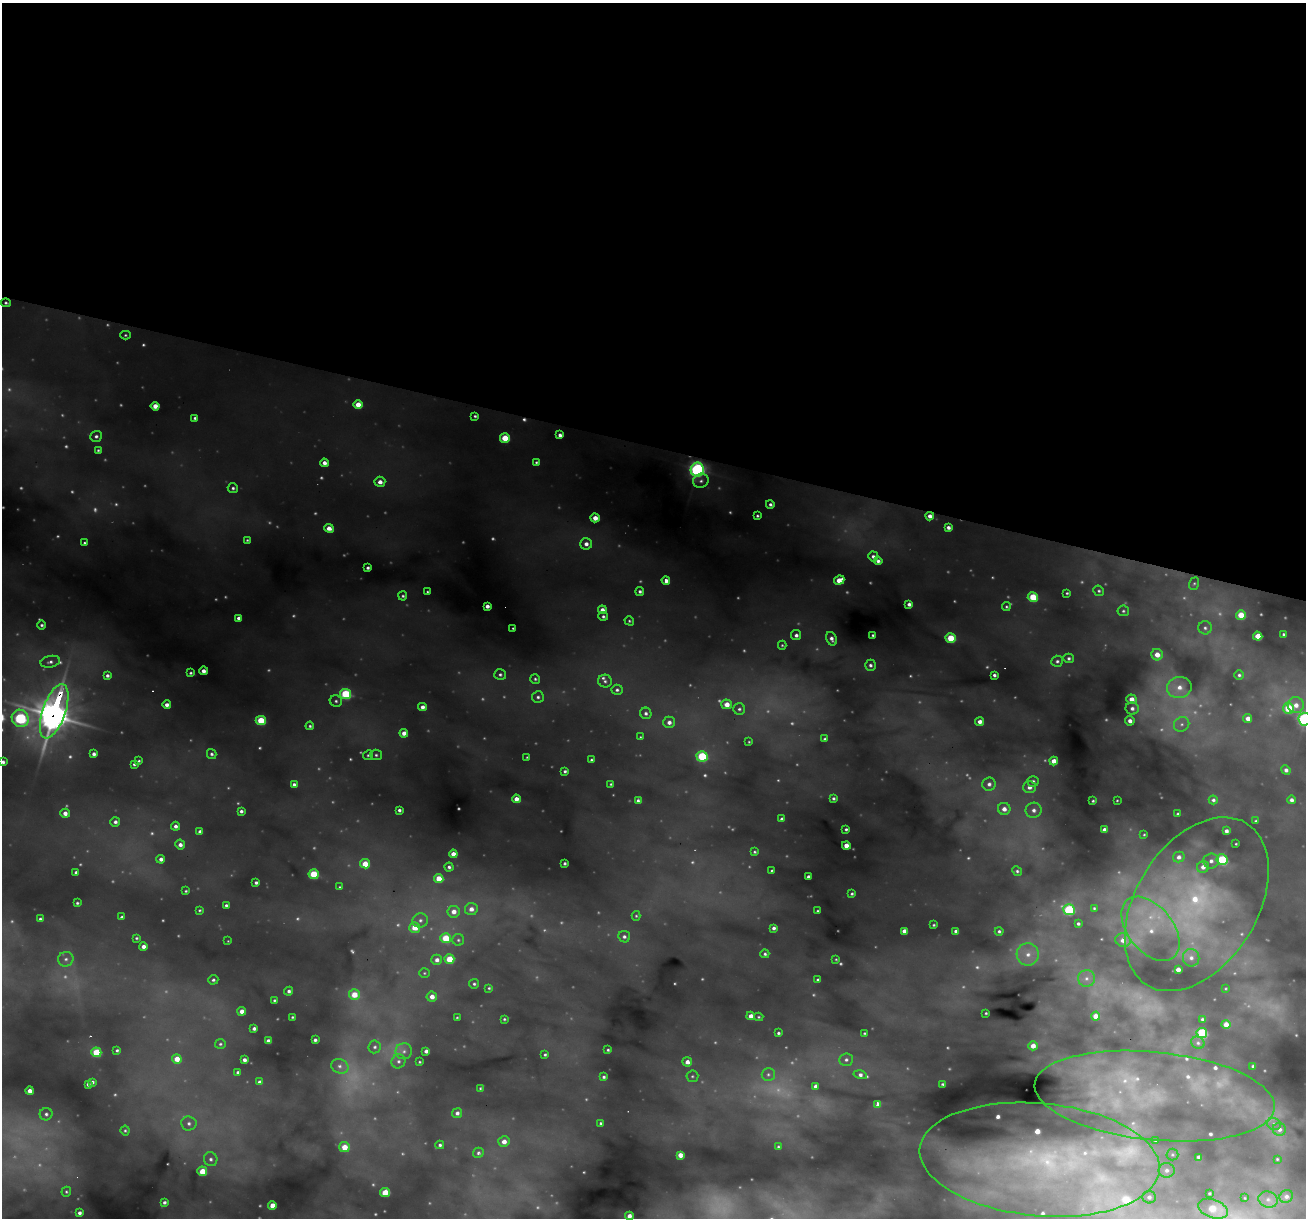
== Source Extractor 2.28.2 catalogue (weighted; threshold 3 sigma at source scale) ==
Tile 3 of 4 x 4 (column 3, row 1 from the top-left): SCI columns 2611-3914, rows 3774-4989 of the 5219 x 5239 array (HDU 1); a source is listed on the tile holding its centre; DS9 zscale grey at full resolution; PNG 1308 x 1220 px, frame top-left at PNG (2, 3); each listed source drawn as its Kron ellipse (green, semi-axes under 4 px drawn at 4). Shown black and unused: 37% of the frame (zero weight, under 3 of 6 exposures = <1% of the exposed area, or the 3 px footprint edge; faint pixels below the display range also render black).
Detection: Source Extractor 2.28.2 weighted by HDU 2 'WHT'; one run over the whole footprint, this tile lists its part. Background 0.291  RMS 0.046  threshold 0.189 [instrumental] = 3 sigma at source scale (4.09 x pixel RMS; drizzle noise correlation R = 1.36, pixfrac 0.8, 0.05/0.05 arcsec/px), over >= 5 px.
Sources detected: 430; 121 too faint to see at this stretch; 5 cosmic-ray / hot-pixel residue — neither listed nor drawn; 16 inside a brighter listed object's ellipse — not listed separately; the other 288 listed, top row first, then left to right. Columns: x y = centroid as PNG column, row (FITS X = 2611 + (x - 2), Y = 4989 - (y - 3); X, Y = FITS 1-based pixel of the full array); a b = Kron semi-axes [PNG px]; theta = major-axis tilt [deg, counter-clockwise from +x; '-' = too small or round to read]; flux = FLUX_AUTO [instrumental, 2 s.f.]
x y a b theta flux
6 303 5 3 - 9.7
125 335 5 4 - 7.3
358 404 5 4 - 72
155 406 4 4 - 53
475 416 4 3 - 8.9
195 418 4 4 - 12
560 435 4 4 - 20
96 436 6 5 - 15
505 438 5 4 - 150
98 450 4 4 - 7.7
536 462 4 4 - 8
324 463 4 4 - 29
697 469 7 6 - 1400
701 481 8 7 - 19
380 482 5 5 - 34
233 488 5 5 - 13
770 504 4 4 - 14
757 516 3 3 - 8.3
930 516 4 4 - 28
595 518 4 4 - 55
329 528 5 4 - 41
948 528 4 4 - 21
247 540 3 3 - 6
85 543 4 4 - 10
586 544 6 5 - 30
873 556 5 5 - 17
878 561 4 4 - 18
368 568 3 3 - 12
839 580 5 4 - 70
666 581 4 4 - 34
1194 584 6 5 - 7.7
640 591 4 4 - 13
1099 591 5 5 - 9.5
427 592 3 3 - 5.4
1067 593 3 3 - 6.6
403 596 4 4 - 9.2
1033 597 5 5 - 190
909 604 4 4 - 20
487 606 4 4 - 25
1006 607 4 4 - 7.7
602 610 4 4 - 33
1123 611 6 5 - 9.5
1241 615 5 4 - 130
603 616 5 4 - 12
239 618 4 4 - 19
629 621 5 4 - 7.4
41 625 4 4 - 12
513 628 3 2 - 4.6
1205 628 7 6 - 14
1284 634 3 3 - 7.9
796 635 5 5 - 18
873 635 3 3 - 8.5
1258 636 4 4 - 100
951 638 5 5 - 170
832 639 7 5 -63 22
782 645 4 4 - 6.2
1157 655 6 5 - 57
1069 658 5 4 - 13
1057 661 6 5 - 14
50 662 10 6 12 18
870 665 5 5 - 15
203 671 4 4 - 30
191 673 4 4 - 8.3
107 675 4 3 - 13
500 675 6 5 - 12
994 675 4 3 - 13
1239 675 5 4 - 11
535 679 5 4 - 9.1
605 681 7 6 - 13
1179 688 12 10 10 60
617 690 5 5 - 14
346 694 5 5 - 380
538 697 6 6 - 14
1131 699 5 5 - 53
336 701 6 5 - 12
727 704 5 5 - 60
167 705 4 4 - 24
1296 705 8 8 - 45
422 707 4 4 - 28
1132 708 6 6 - 23
1289 708 6 5 - 240
739 709 6 6 - 12
54 711 28 11 71 11000
646 713 6 5 - 15
20 718 9 8 - 710
1248 718 4 4 - 36
1305 719 6 6 - 1100
261 720 5 4 - 180
1130 721 5 4 - 27
669 722 6 5 - 28
980 722 4 4 - 32
1182 724 8 7 - 19
310 726 4 4 - 8.5
404 733 4 4 - 44
640 737 4 3 - 4.9
825 739 4 4 - 8.5
749 742 3 3 - 5.1
94 754 4 4 - 20
212 754 5 4 - 12
368 755 5 4 - 8.3
376 755 6 5 - 11
702 756 5 5 - 350
527 757 3 3 - 4.8
591 760 4 3 - 9.7
139 761 3 3 - 6.6
1054 761 4 4 - 51
3 762 4 4 - 16
134 764 4 3 - 12
1286 770 5 4 - 20
565 771 4 3 - 12
1033 781 5 5 - 14
294 784 4 4 - 14
611 784 3 3 - 6.5
989 784 7 6 - 24
1029 787 6 6 - 30
833 798 3 3 - 10
516 799 4 4 - 39
638 800 4 3 - 13
1117 800 3 2 - 4.1
1213 800 4 4 - 12
1291 800 4 4 - 20
1093 801 3 3 - 6.2
1004 809 6 6 - 38
399 810 4 3 - 13
1034 810 8 7 - 27
241 811 4 3 - 13
65 813 4 4 - 34
1178 814 3 3 - 5.5
782 819 4 4 - 14
1256 821 3 3 - 6.8
115 822 5 4 - 18
175 826 4 4 - 19
846 829 3 3 - 8
1104 830 4 4 - 24
200 831 4 3 - 16
1226 831 4 4 - 22
1144 835 3 2 - 4.1
1236 844 3 2 - 4.6
180 845 5 5 - 26
846 846 4 4 - 54
755 852 3 3 - 7
453 854 4 4 - 45
1179 857 6 5 - 25
161 859 4 4 - 23
1222 860 5 5 - 390
1211 861 8 7 - 23
565 863 3 3 - 9.9
365 864 5 4 - 110
449 867 4 4 - 14
1203 867 6 5 - 34
772 871 3 3 - 5.8
1017 871 5 4 - 10
76 872 4 3 - 14
314 874 5 5 - 200
808 877 4 3 - 18
439 878 4 4 - 92
256 883 4 3 - 14
340 887 4 3 - 5.9
186 891 3 3 - 6.6
852 894 3 3 - 8.9
77 903 3 3 - 7.8
1197 904 95 61 58 1100
226 905 4 3 - 11
1094 908 3 3 - 6.8
471 909 6 6 - 40
200 910 4 3 - 6.6
1069 910 6 5 - 460
818 911 3 3 - 6
454 912 6 6 - 46
636 916 5 4 - 7
122 917 3 3 - 8.1
40 919 4 3 - 12
420 920 8 7 - 19
1078 924 4 3 - 10
934 925 3 2 - 5.7
415 927 5 5 - 91
774 928 4 4 - 15
1150 929 37 22 -51 260
904 931 4 4 - 34
956 931 4 3 - 21
999 931 4 4 - 11
624 937 6 5 - 15
136 938 3 3 - 7.1
446 938 5 5 - 180
458 940 6 5 - 9.8
1123 940 8 7 - 49
228 941 3 3 - 3.8
143 946 4 4 - 30
765 954 4 4 - 11
1028 954 11 11 - 56
1191 958 9 8 - 29
66 959 8 7 - 19
449 959 5 4 - 140
836 959 3 3 - 4.7
437 960 5 5 - 28
1178 969 4 4 - 34
424 973 5 4 - 6.7
1086 978 8 8 - 24
213 980 5 4 - 12
818 980 4 3 - 9.4
474 984 5 4 - 9.3
489 988 4 4 - 6.9
1226 989 3 3 - 4.2
289 991 4 4 - 17
354 995 5 5 - 100
432 997 5 5 - 39
274 1000 4 3 - 7.3
242 1011 4 4 - 38
986 1013 3 3 - 6.8
751 1016 4 4 - 40
1095 1016 4 4 - 57
292 1017 3 3 - 5.8
457 1017 3 2 - 4.6
759 1017 4 3 - 6.2
504 1019 3 3 - 6.2
1202 1019 3 3 - 8.4
1226 1024 4 4 - 56
254 1028 4 3 - 17
778 1033 3 3 - 8.7
864 1033 3 3 - 6
1202 1033 5 5 - 360
315 1040 4 3 - 11
268 1041 4 4 - 31
1198 1043 7 6 - 12
220 1044 5 5 - 8.6
1033 1046 5 4 - 52
375 1047 6 6 - 13
117 1050 4 3 - 8.5
608 1050 3 3 - 7.4
404 1051 8 8 - 23
426 1051 4 4 - 19
96 1052 5 5 - 190
545 1055 4 4 - 8.7
177 1059 5 4 - 73
244 1060 4 3 - 20
846 1060 7 6 - 15
398 1061 7 6 - 16
420 1062 3 3 - 5
687 1062 5 4 - 35
340 1066 9 7 -24 25
1253 1066 3 3 - 8.5
238 1072 3 3 - 10
768 1074 7 6 - 13
860 1075 7 4 -14 18
692 1076 6 6 - 8.6
604 1077 4 4 - 11
92 1082 4 4 - 13
259 1082 4 4 - 17
88 1084 4 3 - 14
943 1084 3 3 - 11
815 1086 4 4 - 21
480 1088 4 3 - 5.7
30 1091 4 4 - 33
1155 1096 121 44 -6 660
878 1104 4 4 - 35
457 1113 5 5 - 21
46 1114 6 6 - 14
189 1123 8 7 - 19
601 1123 3 3 - 8
1274 1124 7 5 -17 13
1279 1129 6 6 - 23
125 1131 5 4 - 7.9
1155 1140 3 3 - 5.5
504 1142 5 5 - 43
440 1145 4 4 - 11
344 1147 5 5 - 95
778 1147 3 3 - 6.5
478 1153 5 5 - 14
1172 1154 6 6 - 8.4
680 1155 4 4 - 51
1199 1157 4 3 - 15
211 1159 7 6 - 18
1277 1159 3 3 - 5.1
1040 1160 120 56 -5 1500
1167 1170 8 7 - 21
202 1171 5 5 - 100
66 1192 5 5 - 7.4
385 1192 5 4 - 110
1209 1193 3 3 - 6.8
1286 1196 7 6 - 20
1149 1197 6 6 - 21
1245 1198 3 2 - 3.8
1268 1200 9 8 - 25
164 1202 4 3 - 13
272 1205 4 4 - 55
1213 1209 15 9 -20 150
79 1213 4 4 - 15
629 1216 4 4 - 30
Overlapping masked pixels (flux is a lower limit): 2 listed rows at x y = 930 516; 54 711
Isophote crosses this tile's border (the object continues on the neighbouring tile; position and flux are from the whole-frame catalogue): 3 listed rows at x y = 54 711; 1305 719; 3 762